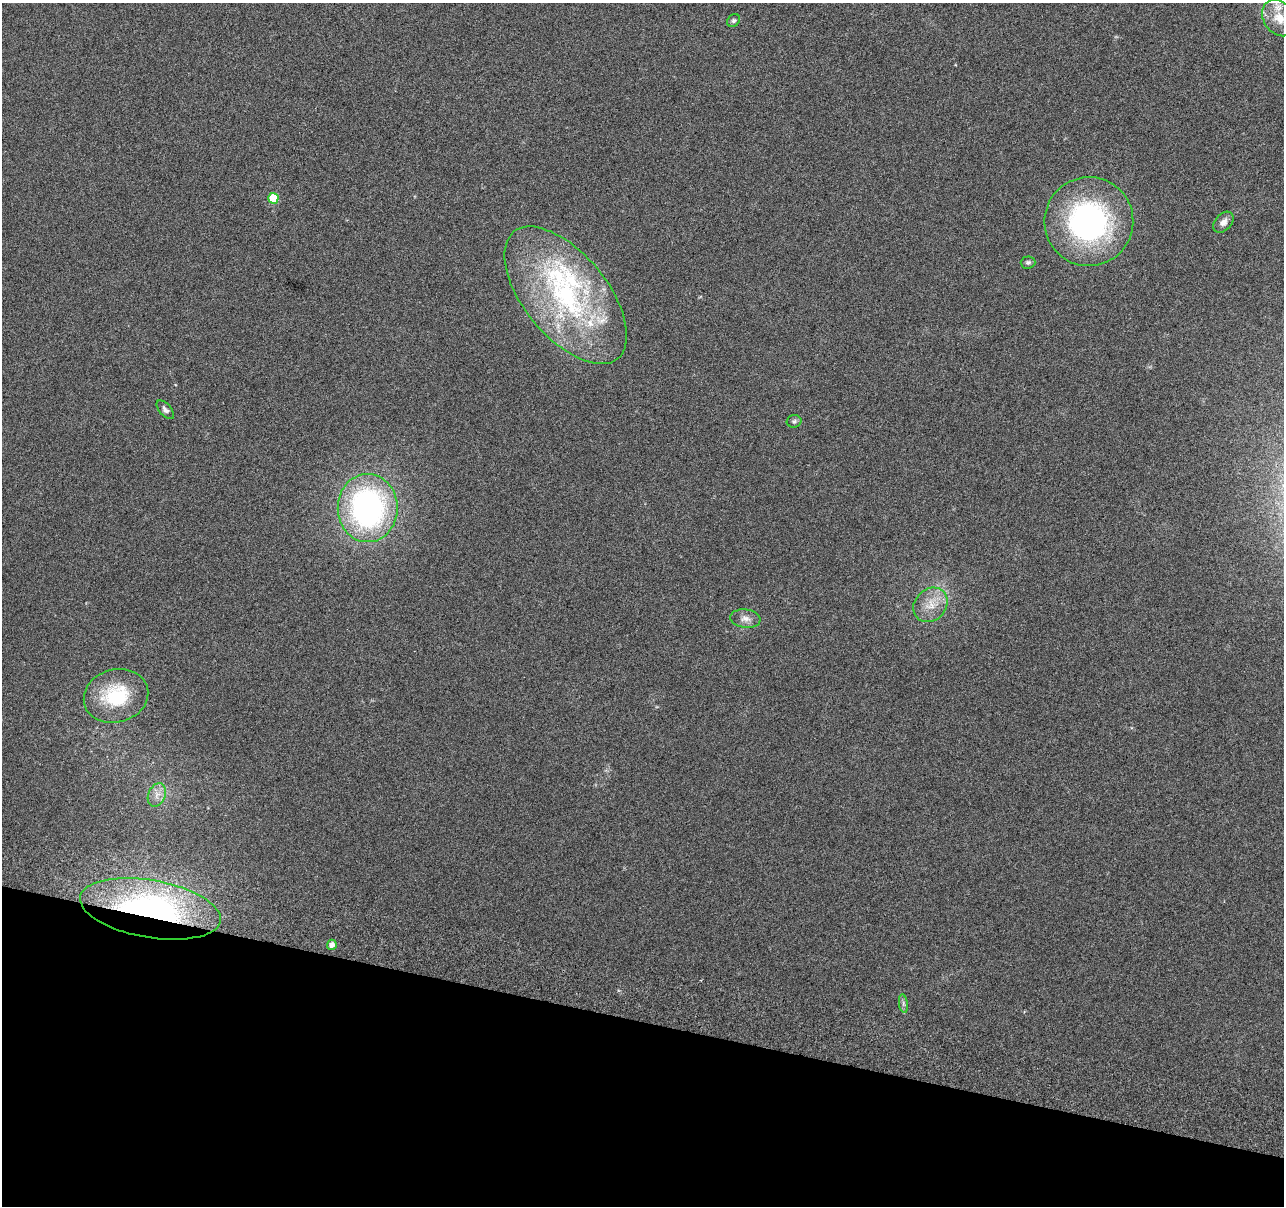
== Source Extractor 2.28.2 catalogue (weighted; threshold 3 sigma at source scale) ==
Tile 15 of 4 x 4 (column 3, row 4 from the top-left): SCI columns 2583-3864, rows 279-1482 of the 5170 x 5431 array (HDU 1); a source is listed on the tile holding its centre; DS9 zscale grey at full resolution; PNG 1286 x 1208 px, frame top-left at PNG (2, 3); each listed source drawn as its Kron ellipse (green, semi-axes under 4 px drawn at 4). Shown black and unused: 15% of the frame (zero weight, under 3 of 6 exposures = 3% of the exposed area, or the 3 px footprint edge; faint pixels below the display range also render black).
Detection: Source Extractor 2.28.2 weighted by HDU 2 'WHT'; one run over the whole footprint, this tile lists its part. Background 0.0304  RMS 0.004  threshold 0.0163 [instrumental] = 3 sigma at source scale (4.09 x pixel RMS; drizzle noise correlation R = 1.36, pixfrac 0.8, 0.0396/0.0396 arcsec/px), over >= 5 px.
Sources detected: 22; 5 inside a brighter listed object's ellipse — not listed separately; the other 17 listed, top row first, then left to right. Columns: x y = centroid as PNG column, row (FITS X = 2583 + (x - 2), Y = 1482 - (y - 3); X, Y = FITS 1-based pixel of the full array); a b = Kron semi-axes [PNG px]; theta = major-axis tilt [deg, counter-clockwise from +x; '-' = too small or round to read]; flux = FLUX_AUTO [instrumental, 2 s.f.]
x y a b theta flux
1279 18 20 15 -53 6.9
733 21 7 5 43 0.76
273 198 5 5 - 13
1089 222 44 44 - 87
1223 222 12 8 48 2.1
1028 262 7 6 - 0.93
566 295 82 41 -51 76
165 410 11 6 -49 1.3
794 421 7 6 - 0.85
368 508 34 30 -90 110
930 605 19 15 45 6.7
745 619 15 9 -7 2.5
116 696 33 26 16 22
157 795 12 8 68 2.7
150 909 71 28 -10 100
332 945 5 5 - 2.1
903 1004 9 4 -81 0.86
Overlapping masked pixels (flux is a lower limit): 1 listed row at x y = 150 909